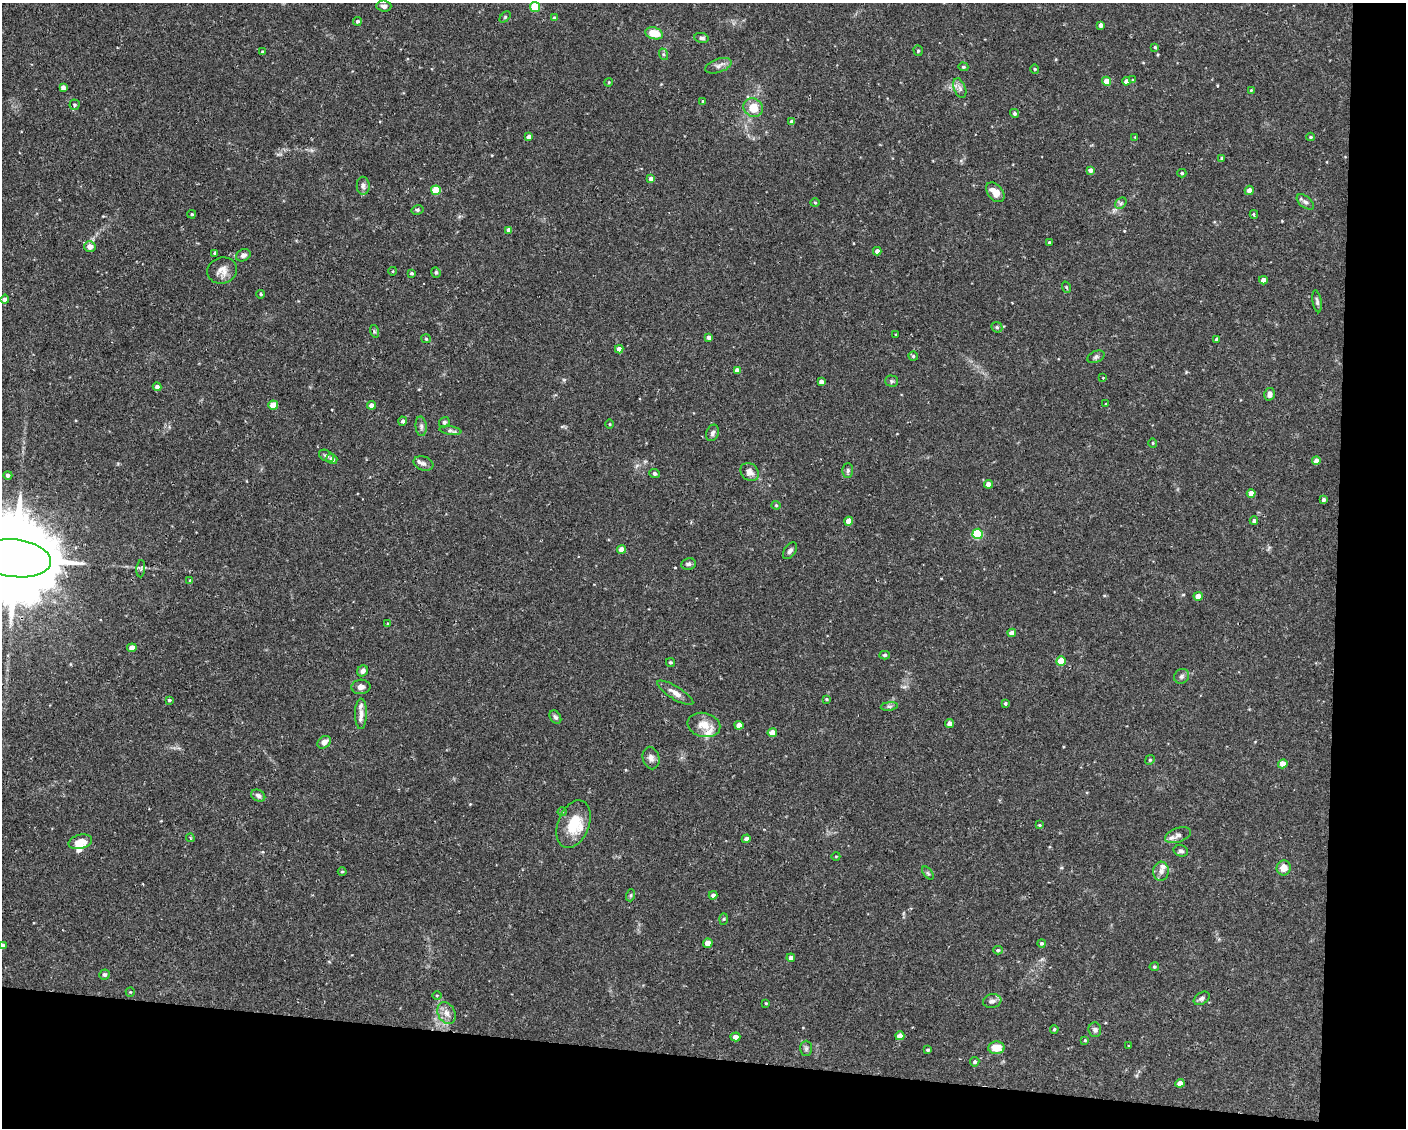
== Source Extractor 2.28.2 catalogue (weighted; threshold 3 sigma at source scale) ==
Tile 12 of 3 x 4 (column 3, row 4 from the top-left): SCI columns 2911-4314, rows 1-1126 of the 4527 x 4506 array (HDU 1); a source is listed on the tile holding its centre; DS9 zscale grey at full resolution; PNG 1408 x 1130 px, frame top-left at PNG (2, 3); each listed source drawn as its Kron ellipse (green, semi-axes under 4 px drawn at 4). Shown black and unused: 11% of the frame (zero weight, under 2 of 3 exposures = <1% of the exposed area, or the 3 px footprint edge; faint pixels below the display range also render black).
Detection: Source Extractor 2.28.2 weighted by HDU 2 'WHT'; one run over the whole footprint, this tile lists its part. Background 0.0461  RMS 0.0033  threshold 0.0147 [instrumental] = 3 sigma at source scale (4.5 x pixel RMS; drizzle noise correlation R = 1.50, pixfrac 1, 0.05/0.05 arcsec/px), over >= 5 px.
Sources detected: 176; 5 inside a brighter listed object's ellipse — not listed separately; the other 171 listed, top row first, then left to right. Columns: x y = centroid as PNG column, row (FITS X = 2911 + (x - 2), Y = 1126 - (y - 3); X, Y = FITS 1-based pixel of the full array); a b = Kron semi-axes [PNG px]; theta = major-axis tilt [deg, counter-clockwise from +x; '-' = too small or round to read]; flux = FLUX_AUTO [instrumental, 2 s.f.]
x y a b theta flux
384 6 7 5 -5 1.1
535 7 5 5 - 12
505 17 7 4 46 0.44
554 18 4 3 - 0.58
357 21 4 4 - 0.66
1100 25 4 4 - 1.3
654 33 9 6 -16 5.7
701 38 7 5 -13 0.87
1155 47 4 4 - 0.43
918 51 5 4 - 0.45
262 52 4 3 - 0.27
663 54 6 4 -71 0.45
718 66 14 6 19 1.5
963 67 5 4 - 0.43
1035 69 4 4 - 0.43
1133 80 4 4 - 0.37
1107 81 4 4 - 3.4
1126 81 4 4 - 1.4
609 82 4 3 - 0.29
63 87 4 4 - 1.2
960 88 10 6 -69 1.1
1251 90 3 3 - 0.25
703 101 3 3 - 0.29
74 105 5 5 - 0.51
753 108 10 9 - 5.3
1014 113 5 4 - 0.55
792 122 4 4 - 1.1
529 137 4 4 - 1.8
1135 137 3 3 - 0.21
1310 137 4 4 - 0.39
1222 158 4 4 - 0.46
1091 170 4 4 - 1.3
1182 173 4 4 - 0.43
651 179 4 4 - 1.7
363 186 9 6 -87 1
436 190 5 5 - 10
1249 190 5 4 - 2
995 192 11 7 -49 3.6
1305 202 10 5 -38 1
815 203 4 4 - 0.37
1121 203 6 5 - 0.69
417 210 6 4 11 0.56
192 214 4 3 - 0.4
1254 214 4 3 - 0.47
509 230 4 4 - 1.8
1049 242 4 3 - 0.36
90 246 6 5 - 2.6
877 251 4 4 - 1.3
214 253 3 3 - 0.74
243 255 8 5 27 1.1
222 270 15 13 17 2.8
393 271 4 3 - 0.27
436 272 5 4 - 0.49
411 273 4 3 - 0.61
1263 280 4 4 - 2.5
1066 287 6 3 -72 0.34
261 294 4 3 - 0.41
5 299 4 4 - 0.96
1317 301 11 4 -81 0.8
997 327 6 5 - 0.48
374 331 6 4 -73 0.46
896 334 3 2 - 0.26
709 337 4 4 - 1.2
426 339 5 4 - 0.37
1216 339 3 3 - 0.6
619 349 4 4 - 1.8
913 356 5 4 - 0.46
1096 357 9 5 23 0.74
737 370 4 4 - 1.9
1103 378 3 2 - 0.25
891 381 6 5 - 0.65
821 382 4 4 - 1.5
157 387 4 4 - 1.1
1269 394 6 5 - 1.3
1106 404 3 3 - 0.27
273 405 5 4 - 4.9
371 405 4 4 - 2.2
403 421 4 4 - 0.79
444 422 6 5 - 0.53
610 424 5 3 - 0.29
421 426 10 5 -85 0.91
450 431 11 4 -9 0.82
712 433 8 6 67 0.93
1153 443 5 3 - 0.24
326 456 8 5 -29 0.81
332 459 5 5 - 1.2
1316 461 4 4 - 2.4
423 463 10 7 -18 1.3
848 470 7 5 89 0.62
750 472 10 8 -39 2
655 473 5 4 - 0.88
8 475 4 4 - 0.78
988 484 4 4 - 2.4
1251 493 4 4 - 2.4
1323 500 4 3 - 0.65
776 505 4 4 - 0.38
849 521 4 4 - 3.8
1254 521 4 4 - 0.75
978 534 5 5 - 21
622 549 4 4 - 3.5
790 551 9 5 55 0.87
15 558 36 19 -7 8300
688 564 7 5 8 0.77
141 569 9 3 85 0.51
190 580 3 3 - 0.38
1198 596 4 4 - 3.1
388 624 4 3 - 0.35
1012 633 4 4 - 2.3
132 648 4 4 - 3
885 655 5 4 - 0.52
1061 661 5 4 - 7.7
670 662 4 3 - 0.4
363 671 6 5 - 1.1
1182 676 8 7 - 0.92
361 687 9 7 6 1.3
675 693 21 6 -32 2.2
826 699 4 3 - 0.34
169 700 3 3 - 0.39
1005 703 3 3 - 0.67
889 706 8 4 8 0.61
361 714 15 6 89 2
555 717 7 5 -57 0.72
949 723 4 4 - 2
704 725 17 12 -13 4.1
739 725 4 4 - 2.2
772 733 5 4 - 3.8
324 742 7 5 39 1.9
651 758 11 8 -78 1.5
1150 760 5 4 - 0.37
1283 764 4 4 - 2.8
258 795 7 5 -26 0.93
562 812 4 4 - 0.35
574 824 25 15 69 9
1039 825 4 4 - 0.31
1178 835 13 7 19 1.5
190 838 4 3 - 0.34
746 839 4 4 - 1.2
80 842 12 7 13 4.1
1181 851 7 5 -17 0.81
836 856 4 3 - 0.24
1284 868 7 7 - 2.4
1161 871 9 7 84 1.5
342 872 4 3 - 0.3
928 873 7 4 -52 0.46
631 895 6 4 72 0.43
713 895 4 4 - 0.94
724 919 5 3 - 0.33
708 943 5 4 - 3.4
1042 943 4 4 - 0.68
2 945 4 4 - 0.84
998 950 5 4 - 0.44
791 958 4 4 - 1.4
1154 967 5 4 - 0.47
104 975 5 5 - 0.62
130 992 4 4 - 0.34
437 995 5 3 - 0.31
1202 998 8 5 33 0.91
992 1001 9 7 8 1.2
766 1003 4 3 - 0.28
446 1013 11 8 -65 2.2
1054 1029 4 3 - 0.39
1095 1030 7 6 - 0.94
900 1036 4 4 - 2.8
735 1037 5 4 - 1.7
1085 1040 4 3 - 0.31
1129 1046 3 2 - 0.25
806 1048 7 6 - 0.66
996 1048 8 6 4 4.6
928 1050 3 3 - 0.5
975 1062 5 4 - 0.58
1180 1083 4 4 - 1.8
Overlapping masked pixels (flux is a lower limit): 1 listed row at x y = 15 558
Isophote crosses this tile's border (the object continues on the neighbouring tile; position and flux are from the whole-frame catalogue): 2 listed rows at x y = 15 558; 2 945